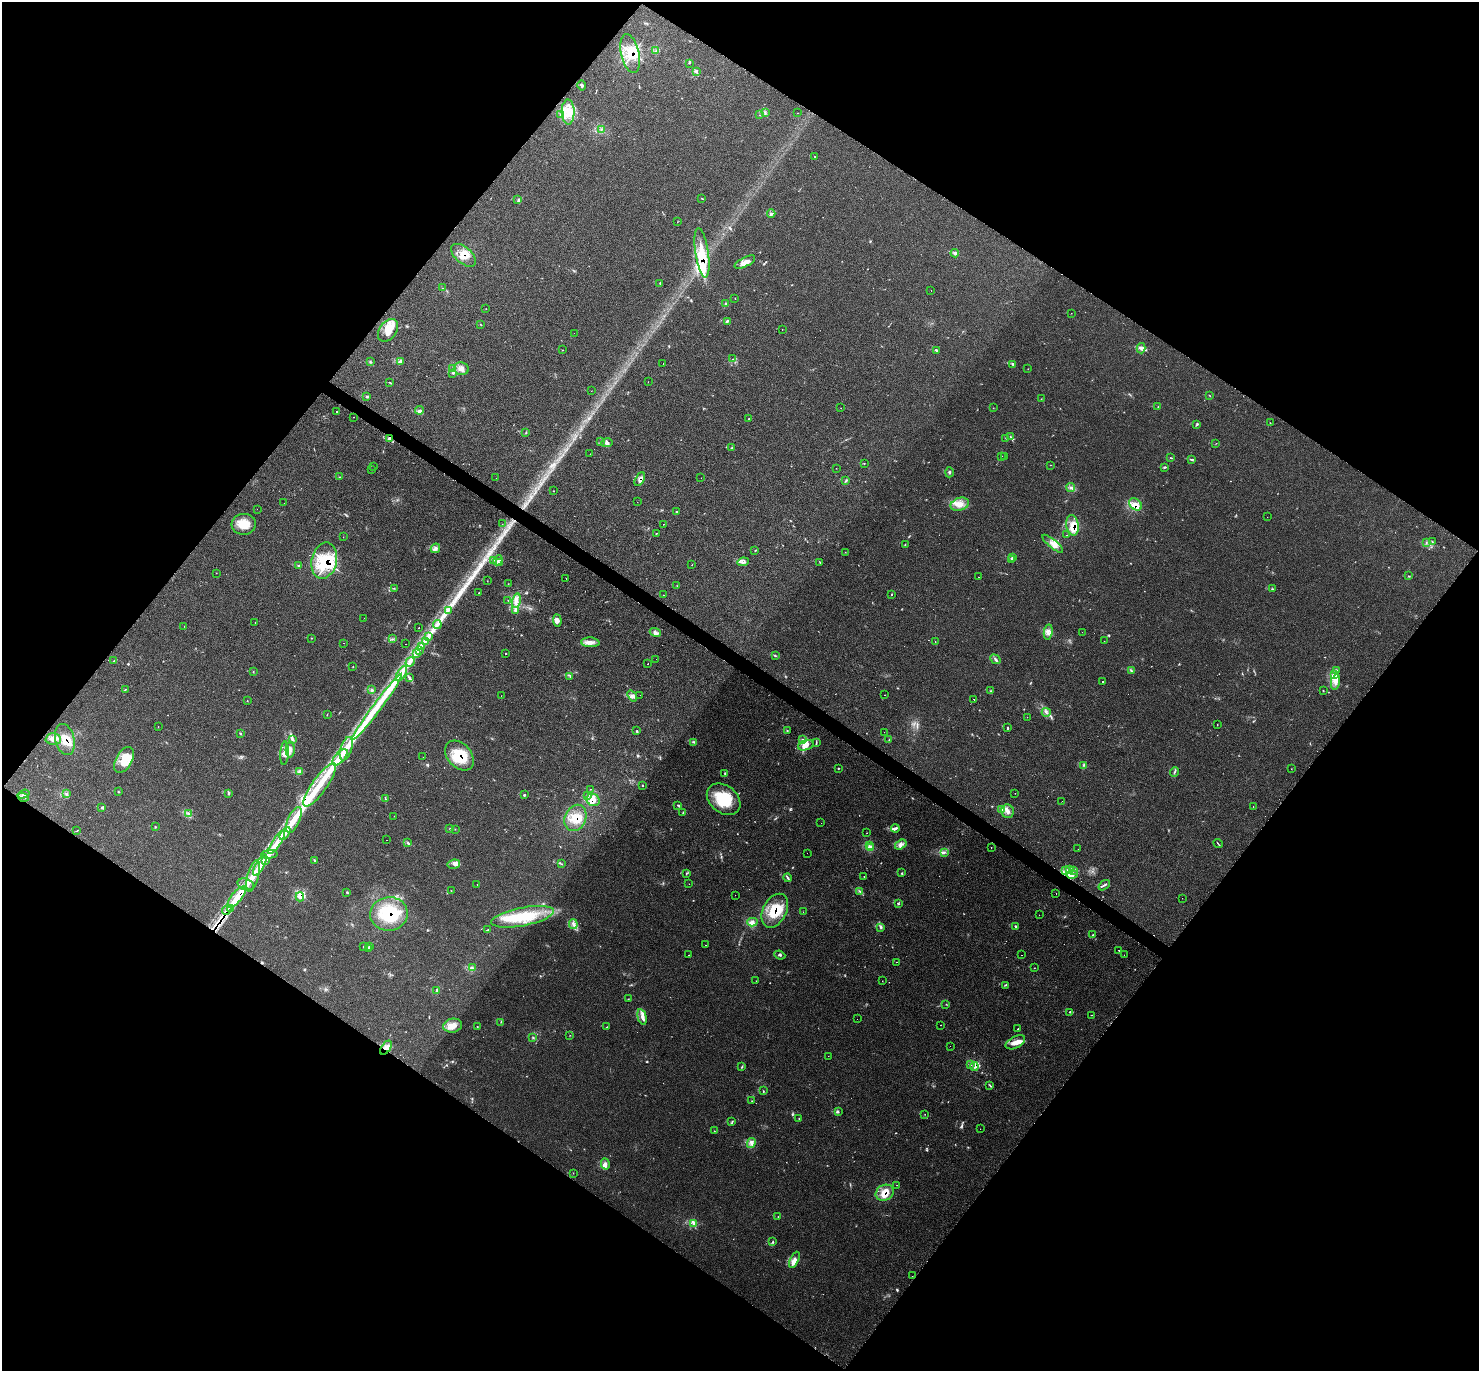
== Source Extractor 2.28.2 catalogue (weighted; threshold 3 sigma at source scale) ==
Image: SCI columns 20-5925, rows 155-5628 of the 5925 x 5928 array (HDU 1 of 3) = the unmasked area's bounding box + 8 px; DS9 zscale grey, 4 x 4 block average (1 PNG px = mean of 4 x 4 image px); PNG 1481 x 1373 px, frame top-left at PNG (2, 2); each listed source drawn as its Kron ellipse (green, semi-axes under 4 px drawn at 4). Shown black and unused: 50% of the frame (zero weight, under 3 of 4 exposures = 1% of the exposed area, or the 3 px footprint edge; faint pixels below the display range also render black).
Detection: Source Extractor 2.28.2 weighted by HDU 2 'WHT'. Background 0.0446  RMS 0.0061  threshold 0.0273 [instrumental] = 3 sigma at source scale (4.5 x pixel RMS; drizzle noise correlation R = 1.50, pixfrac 1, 0.05/0.05 arcsec/px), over >= 5 px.
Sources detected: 515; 7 too faint to see at this stretch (4 x 4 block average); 40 cosmic-ray / hot-pixel residue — neither listed nor drawn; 14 coinciding with a brighter row at this scale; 100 inside a brighter listed object's ellipse — not listed separately; the other 354 listed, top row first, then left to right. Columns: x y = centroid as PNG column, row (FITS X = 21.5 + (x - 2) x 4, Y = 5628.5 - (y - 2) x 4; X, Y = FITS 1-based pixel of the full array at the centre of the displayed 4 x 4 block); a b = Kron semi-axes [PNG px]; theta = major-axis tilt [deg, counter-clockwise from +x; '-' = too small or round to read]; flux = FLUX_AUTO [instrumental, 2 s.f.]
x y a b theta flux
656 51 4 2 - 4.6
630 54 20 9 -77 82
689 63 2 2 - 1.1
696 72 3 2 - 3.3
582 85 5 3 - 5.9
568 112 12 6 -89 46
765 113 2 2 - 1.6
798 113 2 2 - 0.82
561 115 4 2 - 3.4
759 115 2 2 - 0.92
601 129 2 2 - 2.1
815 157 2 2 - 1.1
701 198 2 2 - 0.77
518 199 2 2 - 2.9
771 214 4 2 - 3.8
677 222 2 2 - 0.93
702 253 25 6 -81 80
955 253 4 3 - 8.3
464 255 15 8 -41 44
745 262 11 4 28 25
660 283 2 2 - 2.1
442 288 2 2 - 1.3
931 290 2 2 - 3.9
735 299 2 2 - 0.86
726 304 3 2 - 2.8
486 309 2 2 - 0.89
1071 313 2 2 - 0.78
727 321 3 2 - 3.8
481 325 2 2 - 1.3
782 329 2 2 - 0.82
388 330 12 8 53 45
574 333 2 2 - 0.69
1141 348 5 4 - 9.2
562 350 2 2 - 1.2
936 350 2 2 - 2.4
732 359 2 2 - 1.4
370 361 2 2 - 1.9
400 362 4 2 - 3.1
663 363 2 2 - 2.7
1013 364 3 2 - 2.5
453 369 4 2 - 4.3
461 369 7 6 - 19
1028 369 2 2 - 0.71
453 373 3 2 - 4.1
389 382 2 2 - 1.2
648 382 2 2 - 0.53
591 391 2 2 - 0.67
1210 395 2 2 - 1.2
366 396 3 2 - 3.4
1041 399 2 2 - 0.78
1158 406 2 2 - 1.5
841 408 2 2 - 0.68
993 408 2 2 - 0.98
419 410 4 2 - 4.8
337 411 2 2 - 5
353 417 2 2 - 3.9
749 418 2 2 - 1.5
1270 423 2 2 - 0.91
1197 425 2 2 - 2.5
526 433 3 2 - 2.2
1010 437 3 2 - 3.6
389 438 4 3 - 9.4
1006 438 2 2 - 1.7
600 442 2 2 - 1.8
607 443 6 4 14 9.6
1216 444 2 2 - 0.74
732 448 3 2 - 2.8
590 454 2 2 - 1.3
1002 456 2 2 - 5.2
1004 457 2 2 - 1.4
1171 458 4 2 - 1.9
1191 459 3 2 - 3.1
864 464 2 2 - 1.3
1050 465 2 2 - 1.2
374 466 2 2 - 0.66
1165 467 4 2 - 3.4
836 468 2 2 - 0.68
371 469 2 2 - 1.7
949 472 5 2 - 4.6
339 477 2 2 - 1.5
496 478 2 2 - 3.9
701 478 2 2 - 0.71
640 479 7 4 61 14
846 481 3 2 - 3.2
1071 487 4 2 - 7.1
554 491 2 2 - 1.1
637 502 2 2 - 0.49
284 503 2 2 - 0.49
960 504 9 6 17 33
1135 504 7 5 -40 20
257 509 2 2 - 0.47
677 512 3 2 - 2
1267 517 2 2 - 2.3
244 524 12 10 5 58
502 524 2 2 - 2.3
664 524 2 2 - 4.8
1072 525 10 6 -80 35
656 533 2 2 - 21
1067 535 2 2 - 0.9
343 537 2 2 - 0.7
1426 542 2 2 - 1.8
1432 542 3 2 - 2.2
905 544 2 2 - 1.4
1053 544 13 4 -40 23
435 548 5 3 - 9.8
755 550 2 2 - 1.1
845 552 2 2 - 0.92
1013 558 3 2 - 1.5
1011 559 2 2 - 1.8
493 560 3 2 - 2.3
498 560 5 2 - 7.5
324 561 18 12 77 140
743 562 6 4 7 11
820 562 2 2 - 1.9
500 563 3 2 - 4.2
298 565 4 2 - 2.9
692 565 2 2 - 1.4
216 573 2 2 - 0.74
1409 576 3 2 - 2.4
979 577 2 2 - 1.3
566 578 2 2 - 4.3
487 581 2 2 - 0.95
508 584 2 2 - 1.3
677 586 2 2 - 1.6
394 588 2 2 - 1.6
1273 589 4 2 - 3.2
479 593 2 2 - 3.9
892 594 2 2 - 8.1
663 595 2 2 - 0.87
508 601 2 2 - 0.75
516 601 7 4 76 19
448 610 2 2 - 2.2
515 611 2 2 - 3.3
364 618 2 2 - 1.2
557 620 6 4 -84 11
255 623 2 2 - 1.3
437 624 4 2 - 5.4
184 626 2 2 - 1.6
419 627 2 2 - 8
655 632 5 3 - 10
1048 632 7 3 80 14
1082 632 2 2 - 1.4
428 637 2 2 - 2.6
312 638 2 2 - 1.2
392 639 2 2 - 2.8
425 641 2 2 - 3.2
1104 641 2 2 - 0.98
590 642 9 4 -4 21
935 642 2 2 - 1
344 643 2 2 - 0.81
406 644 2 2 - 2
421 647 2 2 - 2.9
419 650 2 2 - 4.4
505 653 2 2 - 3.4
416 654 3 2 - 5.8
775 656 2 2 - 1.5
656 659 2 2 - 0.6
995 659 6 3 -39 7.3
114 661 2 2 - 1.1
410 662 5 3 - 12
647 664 2 2 - 1.7
353 667 2 2 - 1.1
1131 670 4 2 - 3.3
1336 670 4 2 - 3.2
253 672 2 2 - 1.5
401 674 8 4 60 24
1334 674 2 2 - 3.8
570 676 3 2 - 2.7
409 678 4 2 - 5.1
1103 681 2 2 - 5.3
1335 682 7 4 78 19
125 689 2 2 - 1.6
372 690 2 2 - 2.5
991 691 2 2 - 2
1323 691 2 2 - 1.7
640 695 2 2 - 0.99
885 695 2 2 - 11
501 696 2 2 - 2.1
632 696 6 3 -53 10
974 699 2 2 - 2.7
247 700 2 2 - 0.97
377 707 41 4 53 120
1046 712 4 2 - 4.5
327 714 2 2 - 1.2
1027 717 2 2 - 1.3
1217 725 3 2 - 1.4
158 726 2 2 - 4.5
1007 728 3 2 - 2.7
787 730 2 2 - 1.2
636 731 2 2 - 1.4
884 732 2 2 - 1.3
240 733 3 2 - 2.9
53 739 7 5 1 23
65 739 16 9 -76 55
802 739 2 2 - 2.4
293 740 3 2 - 3.9
889 740 3 2 - 2.6
694 742 3 2 - 3.2
816 743 4 2 - 3.7
806 745 8 5 19 22
346 749 12 5 73 34
290 750 8 4 89 16
285 753 12 4 86 22
459 755 17 11 -49 110
340 757 10 5 47 31
423 757 2 2 - 1.3
124 760 14 8 61 61
1084 765 2 2 - 2.2
838 768 3 2 - 2
1291 769 2 2 - 0.81
299 772 2 2 - 3.9
1174 772 5 2 - 3.1
725 773 3 2 - 2.3
320 785 26 7 54 110
643 786 2 2 - 1.2
590 789 2 2 - 1.1
119 792 3 2 - 1.8
229 793 3 2 - 4.1
1015 793 2 2 - 1
24 794 6 2 19 8.4
66 794 4 2 - 2.9
525 795 2 2 - 2.4
588 796 2 2 - 1.8
23 797 6 2 -17 8.1
385 799 3 2 - 2.4
724 799 19 13 -39 130
593 800 7 6 - 23
1062 801 2 2 - 0.77
678 805 3 2 - 4
102 807 2 2 - 2
1253 807 2 2 - 0.89
1001 810 3 2 - 3.6
1008 811 7 6 - 20
683 812 2 2 - 1.3
188 813 3 2 - 4.7
394 816 2 2 - 0.68
575 818 13 10 65 62
294 820 14 6 66 51
821 823 2 2 - 0.48
156 827 3 2 - 1.1
895 828 4 3 - 7.5
450 829 2 2 - 1.8
455 829 2 2 - 0.62
77 831 2 2 - 0.77
285 833 7 3 56 21
867 833 2 2 - 6.7
386 840 2 2 - 2.1
277 842 14 4 57 41
408 843 2 2 - 2.4
1218 843 5 2 - 2.2
901 845 6 2 33 11
869 846 3 2 - 5.4
871 848 2 2 - 3
991 848 2 2 - 1.2
1078 849 2 2 - 0.45
944 852 3 2 - 3.8
807 853 2 2 - 0.48
269 854 8 4 3 18
314 860 3 2 - 2.8
265 861 4 2 - 4.2
454 864 6 4 10 14
561 864 2 2 - 1.8
260 865 12 3 61 31
1065 870 3 2 - 4.4
1070 870 3 2 - 3.8
1073 870 3 2 - 4.5
902 873 2 2 - 2.1
686 874 2 2 - 2
1072 874 6 4 11 17
253 876 16 5 76 47
864 877 2 2 - 1.3
787 878 4 2 - 4.8
246 884 8 5 -15 23
477 884 2 2 - 1.9
689 884 2 2 - 0.67
1104 885 6 2 37 4.4
451 891 2 2 - 0.97
860 891 3 2 - 3.6
347 892 2 2 - 2.3
1056 894 2 2 - 1.2
735 895 2 2 - 1.6
237 897 13 5 50 47
300 897 4 3 - 11
1182 898 2 2 - 2.5
899 904 2 2 - 2.2
231 909 3 2 - 2.4
227 910 5 2 - 10
775 911 18 11 62 110
803 912 2 2 - 0.82
389 914 19 16 9 180
1039 915 2 2 - 2.4
523 917 32 9 11 160
752 922 5 4 - 14
573 924 5 3 - 11
1016 926 2 2 - 4.2
880 928 3 2 - 3.3
487 930 4 2 - 2.5
1092 935 4 2 - 2.8
705 945 2 2 - 2.5
370 946 2 2 - 1.7
363 947 2 2 - 0.87
369 949 3 2 - 1.8
1119 950 2 2 - 6.8
688 955 2 2 - 1.6
780 955 5 2 - 4.1
1021 955 2 2 - 1.8
1124 955 2 2 - 1.5
897 962 2 2 - 9.1
472 968 3 2 - 3.1
1035 968 2 2 - 0.94
756 981 2 2 - 1.2
882 981 2 2 - 1.2
1006 985 2 2 - 2.1
437 990 3 2 - 1.9
628 999 2 2 - 1.3
946 1004 2 2 - 1.2
1070 1012 2 2 - 1.7
1091 1015 2 2 - 1.1
642 1017 8 4 -76 18
857 1019 2 2 - 1.8
501 1022 3 2 - 1.9
940 1025 2 2 - 14
453 1026 9 7 11 30
477 1026 2 2 - 1.9
607 1027 3 2 - 1.1
1018 1029 2 2 - 5
570 1035 2 2 - 1.1
533 1037 2 2 - 2.9
1015 1042 10 5 27 29
950 1046 2 2 - 0.98
386 1048 8 4 56 21
828 1056 2 2 - 2.3
971 1064 2 2 - 15
974 1066 4 2 - 5.7
742 1067 2 2 - 1.8
990 1085 2 2 - 1.5
763 1091 2 2 - 1.2
752 1101 2 2 - 1.3
838 1111 2 2 - 1.7
925 1114 2 2 - 0.83
799 1119 2 2 - 1.3
732 1122 4 2 - 2.4
980 1129 2 2 - 2.1
714 1131 2 2 - 1.1
751 1143 5 2 - 7.1
605 1164 5 4 - 13
573 1173 2 2 - 0.95
897 1185 2 2 - 0.94
885 1193 9 7 27 44
778 1217 2 2 - 1.1
694 1223 4 3 - 9
773 1241 2 2 - 2.3
794 1260 9 3 64 17
912 1276 2 2 - 1.2
Overlapping masked pixels (flux is a lower limit): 24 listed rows (the first 20) at x y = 630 54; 702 253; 464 255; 1141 348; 389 438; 640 479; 1135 504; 1072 525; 324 561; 65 739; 285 753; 459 755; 593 800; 575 818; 1072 874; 237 897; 300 897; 231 909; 227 910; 775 911
Diffuse or blended objects may show on this block-average render without a row.